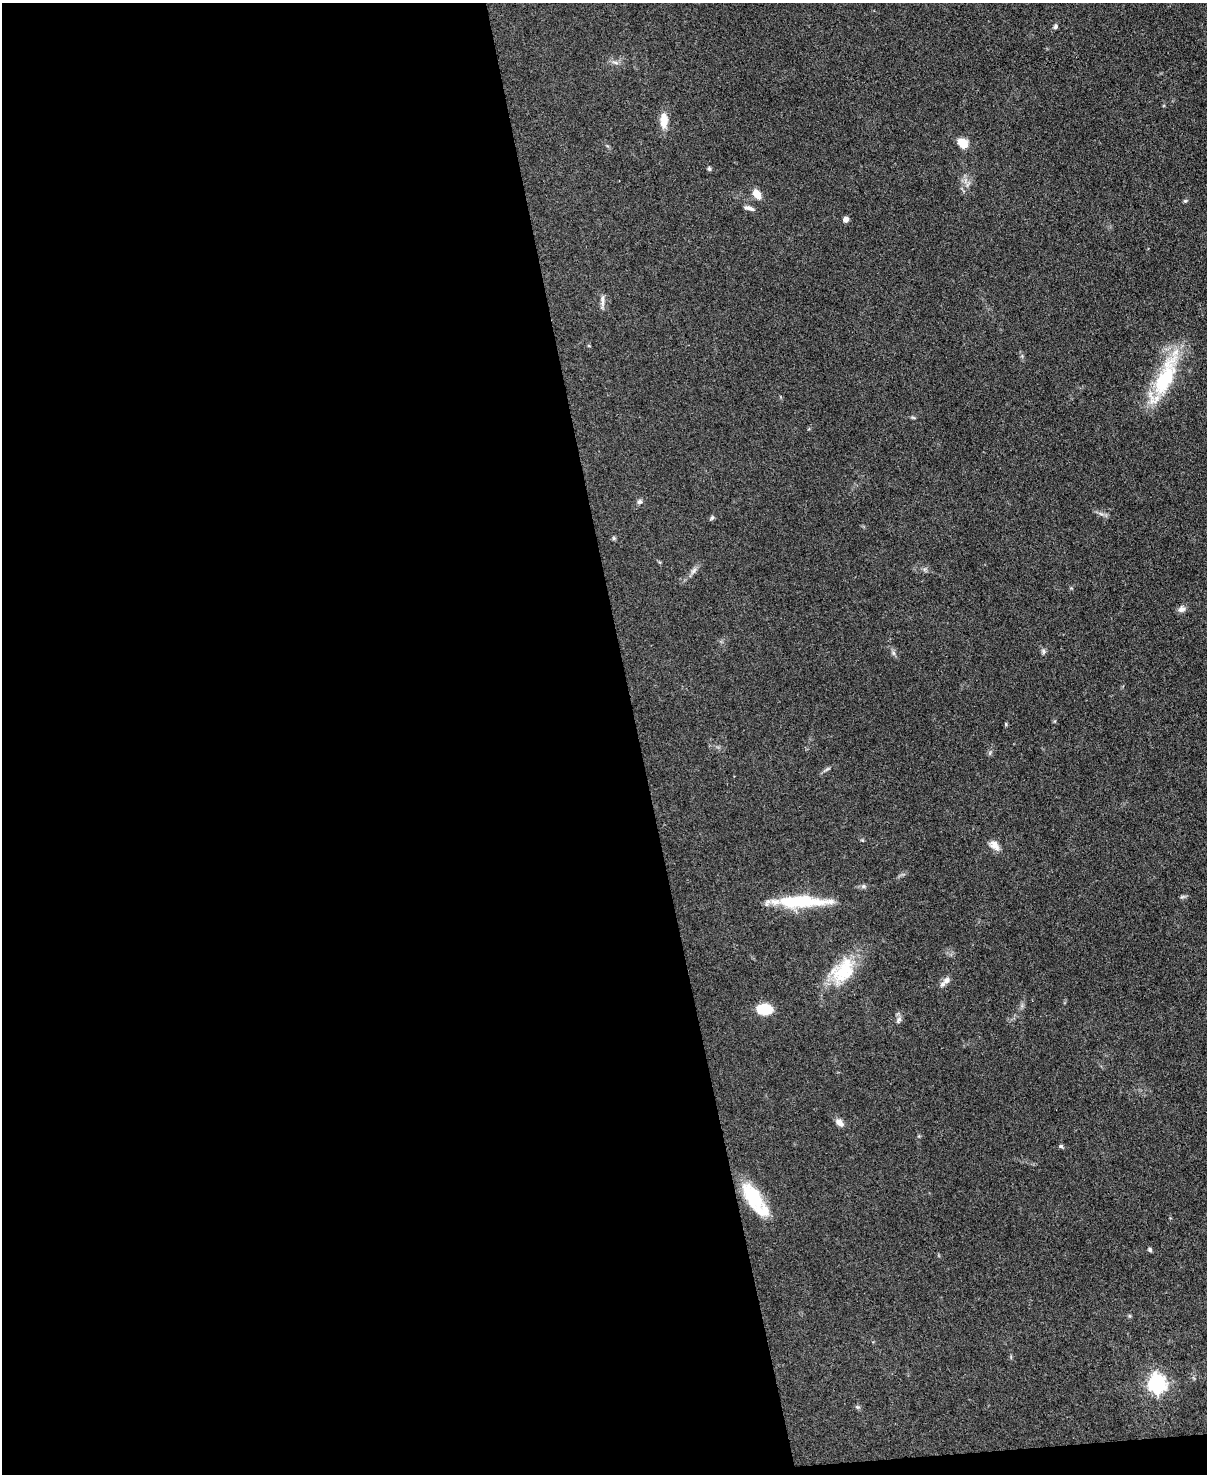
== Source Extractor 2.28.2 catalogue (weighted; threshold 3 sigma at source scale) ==
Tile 9 of 4 x 3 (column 1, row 3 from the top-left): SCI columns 1-1205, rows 249-1720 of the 4819 x 4798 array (HDU 1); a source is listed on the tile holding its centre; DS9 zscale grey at full resolution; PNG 1209 x 1476 px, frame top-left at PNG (2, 3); no overlay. Shown black and unused: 53% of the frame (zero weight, under 3 of 4 exposures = <1% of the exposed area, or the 3 px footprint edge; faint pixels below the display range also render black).
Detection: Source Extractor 2.28.2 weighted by HDU 2 'WHT'; one run over the whole footprint, this tile lists its part. Background 0.0853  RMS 0.0063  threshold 0.0284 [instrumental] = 3 sigma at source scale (4.5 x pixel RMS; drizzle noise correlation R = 1.50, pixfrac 1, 0.05/0.05 arcsec/px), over >= 5 px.
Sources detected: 36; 1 inside a brighter object's white glare — not listed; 1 inside a brighter listed object's ellipse — not listed separately; the other 34 listed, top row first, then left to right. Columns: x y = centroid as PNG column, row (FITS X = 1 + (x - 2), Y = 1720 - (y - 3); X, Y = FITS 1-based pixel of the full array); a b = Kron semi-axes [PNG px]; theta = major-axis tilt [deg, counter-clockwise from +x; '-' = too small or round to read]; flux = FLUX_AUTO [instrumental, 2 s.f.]
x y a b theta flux
1055 27 6 5 - 1.3
615 62 11 4 -10 1.9
664 120 18 9 -89 8.3
963 144 7 5 -51 20
709 169 6 4 -72 1.1
756 194 12 8 -55 6.3
1185 201 6 4 40 0.83
749 208 13 5 -16 2.4
846 219 5 4 - 4.4
602 301 20 4 89 2.6
1166 376 68 19 68 47
640 502 7 6 - 1.7
1101 514 7 4 -19 1.5
712 518 7 5 66 1.1
614 538 6 5 - 0.93
693 571 12 5 52 2.6
1182 609 10 8 23 2.7
1043 651 9 4 82 1.3
1006 724 5 4 - 0.73
827 769 10 4 33 1.4
994 845 15 9 -45 4.9
863 886 8 6 1 1.5
1182 897 8 3 19 1.1
796 902 79 11 -1 35
843 971 39 25 51 30
947 980 11 8 41 3.6
764 1009 11 8 -2 25
899 1020 10 6 59 2.1
840 1123 12 7 -40 3.5
1061 1146 6 5 - 1
752 1196 36 17 -55 29
1150 1250 5 5 - 1.2
1156 1384 8 7 - 240
858 1407 8 4 -15 1